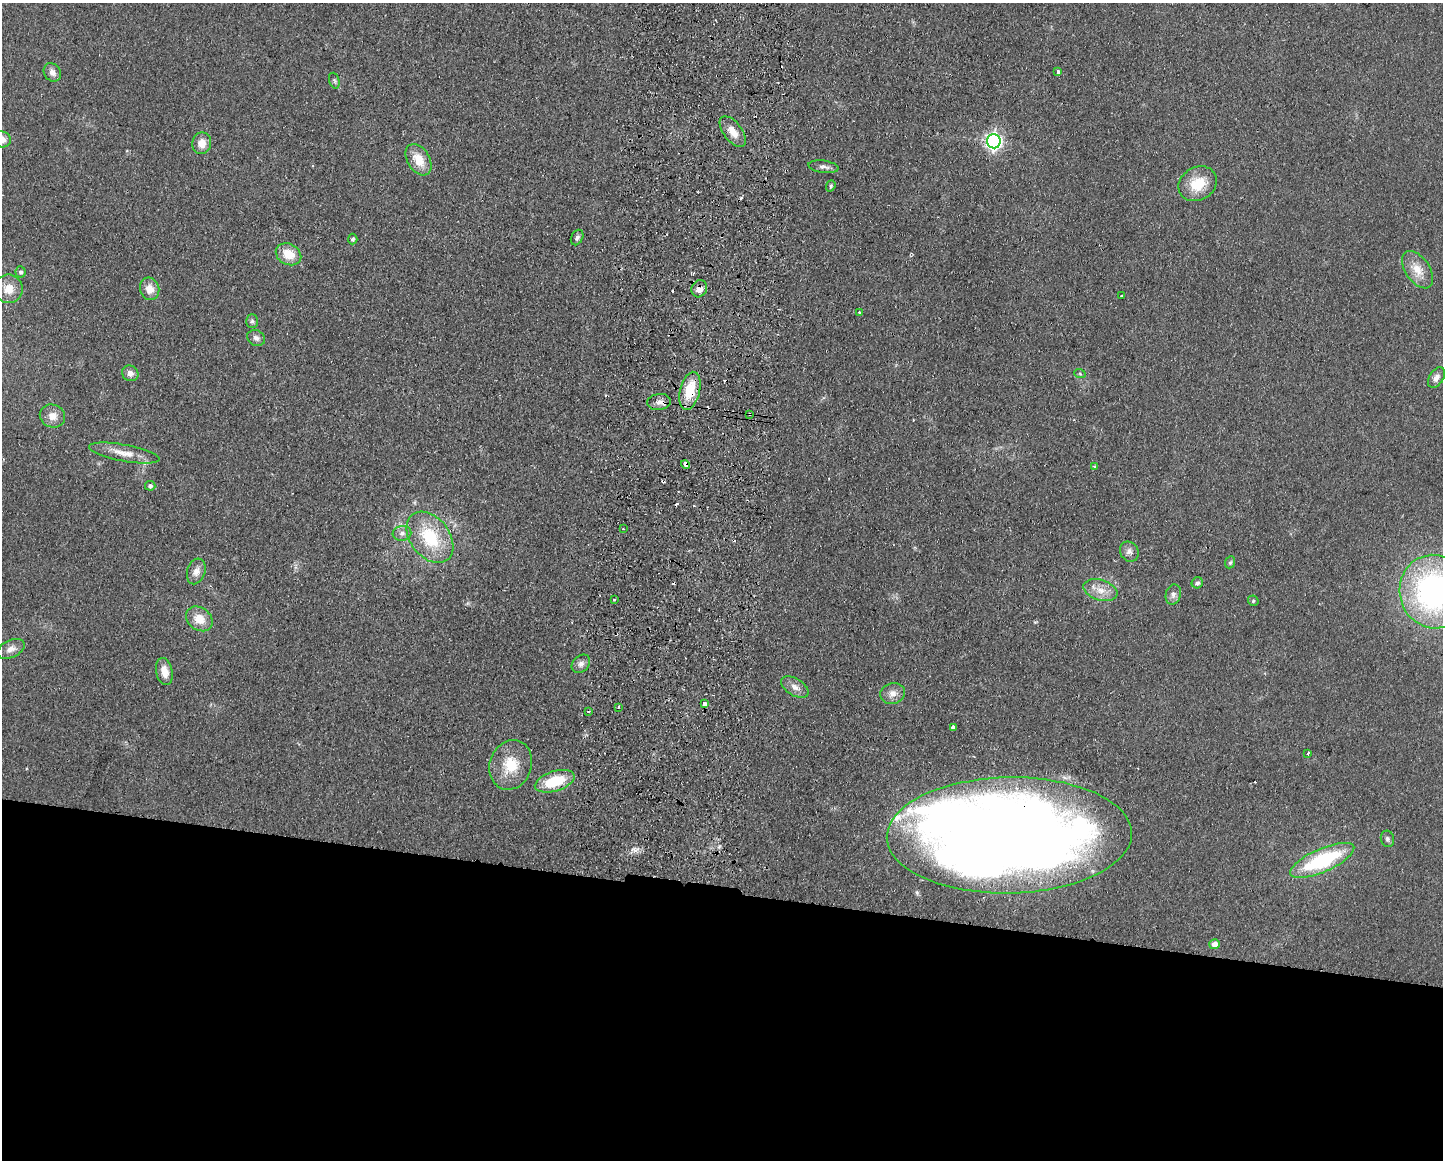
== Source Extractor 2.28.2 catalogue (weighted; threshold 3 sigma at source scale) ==
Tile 11 of 3 x 4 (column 2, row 4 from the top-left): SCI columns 1609-3049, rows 9-1166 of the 4768 x 4648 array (HDU 1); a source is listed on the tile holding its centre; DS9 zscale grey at full resolution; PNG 1445 x 1162 px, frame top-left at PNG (2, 3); each listed source drawn as its Kron ellipse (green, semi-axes under 4 px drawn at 4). Shown black and unused: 23% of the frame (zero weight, under 2 of 3 exposures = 3% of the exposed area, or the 3 px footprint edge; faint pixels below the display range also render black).
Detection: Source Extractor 2.28.2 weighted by HDU 2 'WHT'; one run over the whole footprint, this tile lists its part. Background 0.0805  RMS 0.0096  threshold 0.0432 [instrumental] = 3 sigma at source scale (4.5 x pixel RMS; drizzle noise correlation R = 1.50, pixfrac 1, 0.05/0.05 arcsec/px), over >= 5 px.
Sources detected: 73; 1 inside a brighter object's white glare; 8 cosmic-ray / hot-pixel residue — neither listed nor drawn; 1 inside a brighter listed object's ellipse — not listed separately; the other 63 listed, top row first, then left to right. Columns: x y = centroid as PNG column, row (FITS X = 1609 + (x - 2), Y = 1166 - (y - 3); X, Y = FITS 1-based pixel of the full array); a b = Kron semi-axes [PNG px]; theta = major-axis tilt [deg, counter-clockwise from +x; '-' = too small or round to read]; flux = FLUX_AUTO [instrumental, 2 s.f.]
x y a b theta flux
1058 71 4 3 - 3.4
52 72 10 8 -55 5.7
334 81 8 5 -71 2.1
733 132 18 9 -52 11
2 139 9 8 - 7.9
994 141 7 7 - 360
202 143 11 9 79 10
419 160 17 11 -58 18
823 167 15 6 -7 4.5
1198 184 20 16 30 25
831 186 6 4 69 1.4
577 237 8 5 63 2.7
353 239 5 4 - 2.2
288 254 13 10 -26 18
1418 270 21 12 -55 15
21 272 5 5 - 2.2
8 289 14 14 - 13
150 289 11 9 -73 10
699 289 9 7 62 7.5
1122 296 3 2 - 1.2
859 312 4 2 - 0.71
252 321 7 5 -89 2.1
256 338 9 7 -26 3.9
130 373 8 7 - 4.4
1080 374 6 3 -19 1.1
1436 378 11 7 58 4.9
690 391 19 10 76 29
659 402 12 8 7 6
750 414 4 4 - 1.3
52 416 13 11 -21 9.2
124 453 35 8 -11 15
686 464 5 4 - 19
1095 466 3 3 - 4.2
150 486 5 5 - 3
623 529 3 2 - 1.3
402 533 9 7 9 4.2
430 537 29 19 -52 51
1129 552 10 9 - 4.6
1230 562 6 4 67 1.6
196 571 13 9 73 7
1197 583 6 5 - 2.9
1100 590 17 10 -17 12
1434 592 37 34 -75 280
1173 594 10 7 75 4.3
614 599 3 3 - 3.2
1253 601 5 5 - 1.4
199 619 14 11 -35 15
11 649 14 8 25 6.7
581 664 10 8 44 4.3
164 672 14 8 -77 11
795 687 15 8 -31 6.9
893 693 12 10 14 7.9
704 704 3 3 - 17
618 707 3 3 - 1.2
588 711 3 3 - 1.3
953 727 4 4 - 2.7
1308 754 3 3 - 2.8
511 765 25 21 69 29
555 781 21 10 18 37
1009 835 122 58 1 1600
1387 839 8 6 -75 2.5
1322 860 34 11 24 89
1215 944 5 5 - 8.1
Overlapping masked pixels (flux is a lower limit): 6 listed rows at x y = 699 289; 690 391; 659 402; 750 414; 686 464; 1009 835
Isophote crosses this tile's border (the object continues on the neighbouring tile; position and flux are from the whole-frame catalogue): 2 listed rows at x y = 2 139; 1434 592